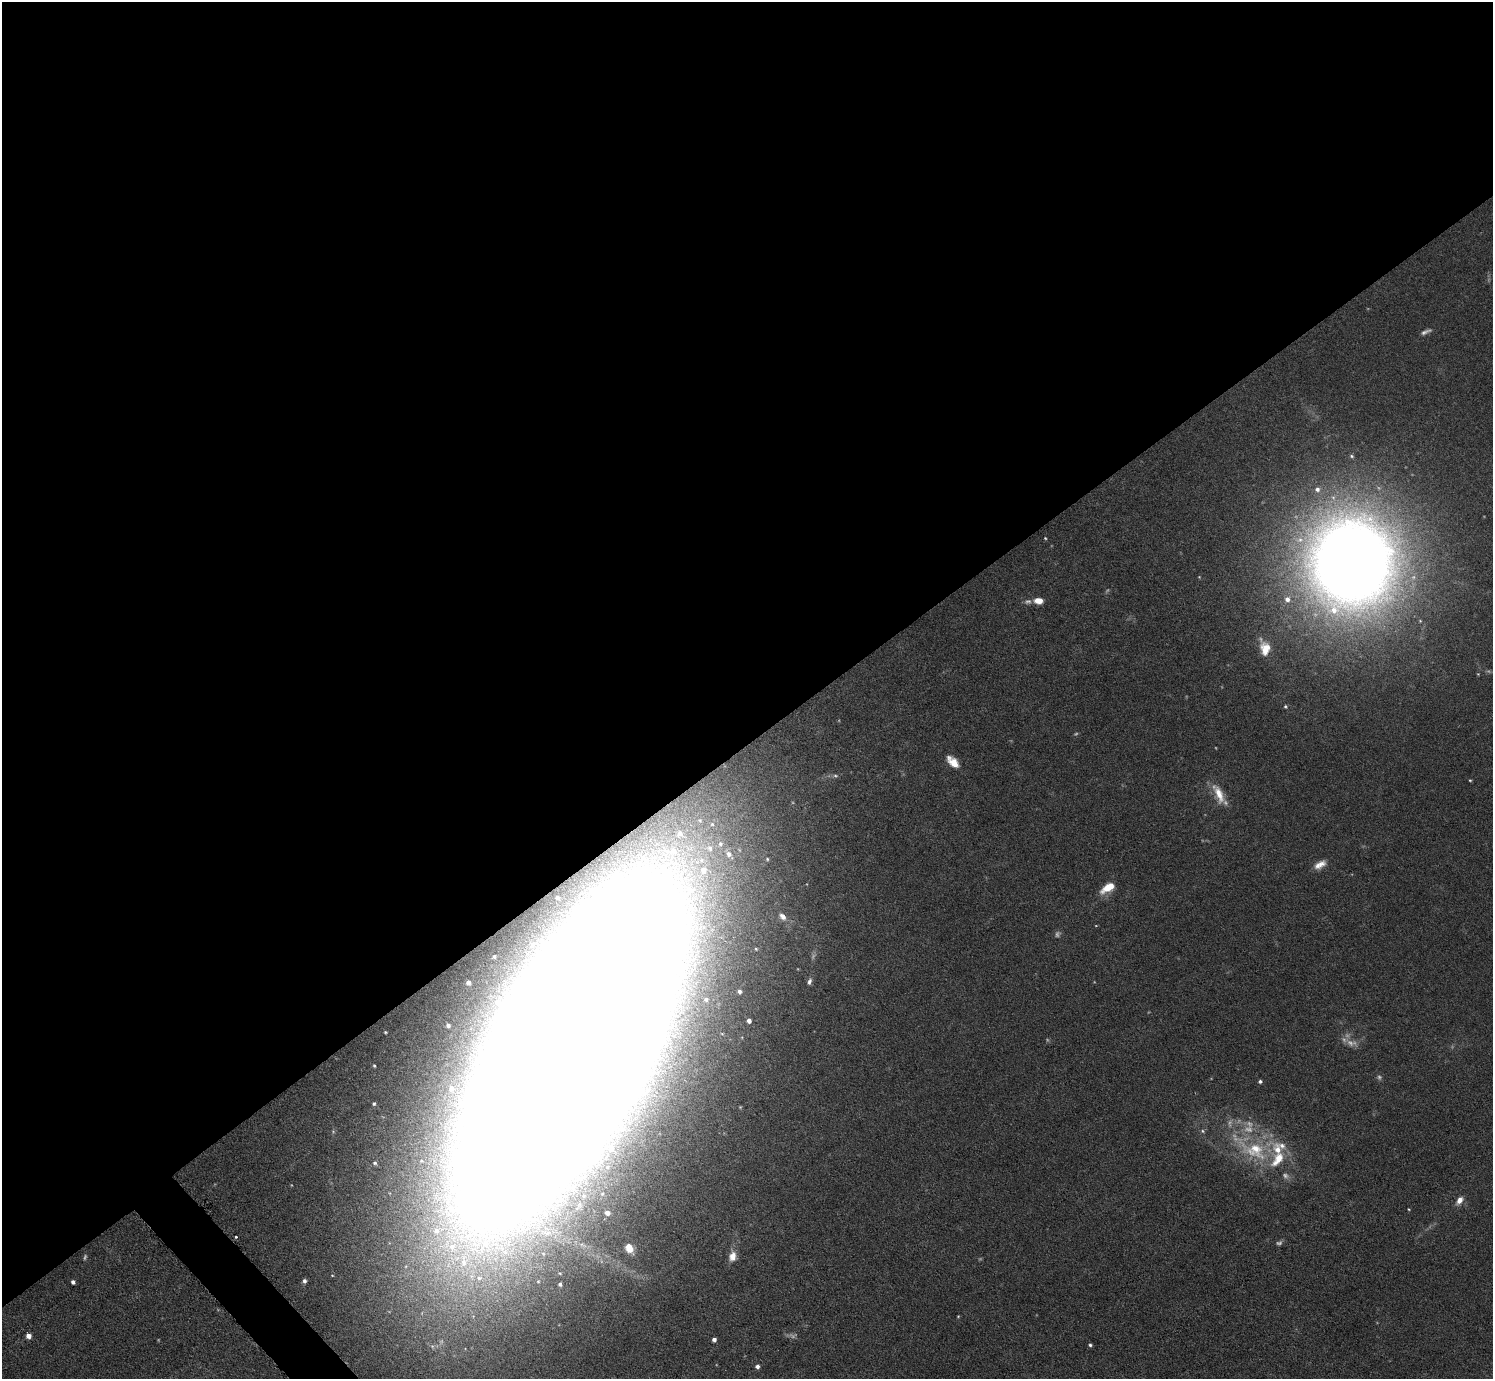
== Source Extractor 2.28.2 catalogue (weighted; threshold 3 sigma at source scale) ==
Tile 2 of 4 x 4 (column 2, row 1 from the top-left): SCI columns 1596-3086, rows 4289-5665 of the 6126 x 6131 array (HDU 1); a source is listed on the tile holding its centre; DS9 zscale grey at full resolution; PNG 1495 x 1381 px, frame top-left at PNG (2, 2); no overlay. Shown black and unused: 55% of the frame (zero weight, under 3 of 6 exposures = <1% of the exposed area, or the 3 px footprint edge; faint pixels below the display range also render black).
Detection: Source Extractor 2.28.2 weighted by HDU 2 'WHT'; one run over the whole footprint, this tile lists its part. Background 0.0396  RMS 0.004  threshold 0.0164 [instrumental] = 3 sigma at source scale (4.09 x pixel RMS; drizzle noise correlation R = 1.36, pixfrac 0.8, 0.05/0.05 arcsec/px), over >= 5 px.
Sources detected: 75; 17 too faint to see at this stretch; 1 inside a brighter object's white glare — not listed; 5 inside a brighter listed object's ellipse — not listed separately; the other 52 listed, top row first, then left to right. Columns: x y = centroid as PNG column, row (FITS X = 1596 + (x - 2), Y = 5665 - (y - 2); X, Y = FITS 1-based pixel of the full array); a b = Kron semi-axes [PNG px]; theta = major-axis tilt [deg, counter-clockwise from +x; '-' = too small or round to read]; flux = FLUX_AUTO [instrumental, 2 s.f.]
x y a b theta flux
1426 332 16 6 24 1.7
1352 456 6 5 - 0.73
1045 538 4 4 - 0.37
1352 562 92 85 83 660
1039 601 9 6 -6 4.4
1265 648 20 12 -74 7.7
1285 706 5 5 - 0.54
953 762 15 8 -45 5.6
835 776 8 5 1 0.94
1470 780 4 3 - 0.39
1219 794 29 11 -65 7.6
680 833 7 6 - 1.3
720 844 6 5 - 0.79
673 851 9 8 - 2.6
729 854 6 5 - 1.5
1320 865 16 8 29 3.7
703 870 8 8 - 2.9
1108 887 18 8 32 7.4
557 897 3 3 - 0.49
783 916 9 6 -42 2.1
532 944 5 4 - 0.79
494 956 3 3 - 0.45
809 981 7 4 72 1.1
468 982 4 4 - 1.2
739 991 6 5 - 1.4
706 999 4 3 - 0.7
749 1021 5 4 - 2
448 1025 4 4 - 1.1
385 1032 2 2 - 0.33
570 1049 187 67 61 13000
374 1066 3 2 - 0.41
1260 1081 5 4 - 0.84
451 1088 8 7 - 2.2
374 1104 4 4 - 0.6
611 1148 4 3 - 0.87
1252 1149 73 28 -30 42
375 1163 5 5 - 0.8
1460 1200 11 7 51 2.9
1409 1209 3 3 - 0.32
607 1213 6 5 - 3.1
236 1237 3 3 - 0.52
629 1248 13 10 -55 5.9
732 1256 13 9 77 3.8
479 1278 11 10 - 4.5
304 1281 5 4 - 1.2
73 1282 4 4 - 1.3
560 1284 4 3 - 0.85
958 1316 3 3 - 0.33
28 1336 5 4 - 3
714 1340 4 4 - 1.7
1090 1345 4 3 - 0.69
757 1366 5 5 - 1.6
Overlapping masked pixels (flux is a lower limit): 1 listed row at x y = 570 1049
Isophote crosses this tile's border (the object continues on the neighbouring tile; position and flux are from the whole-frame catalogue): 1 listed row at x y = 570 1049